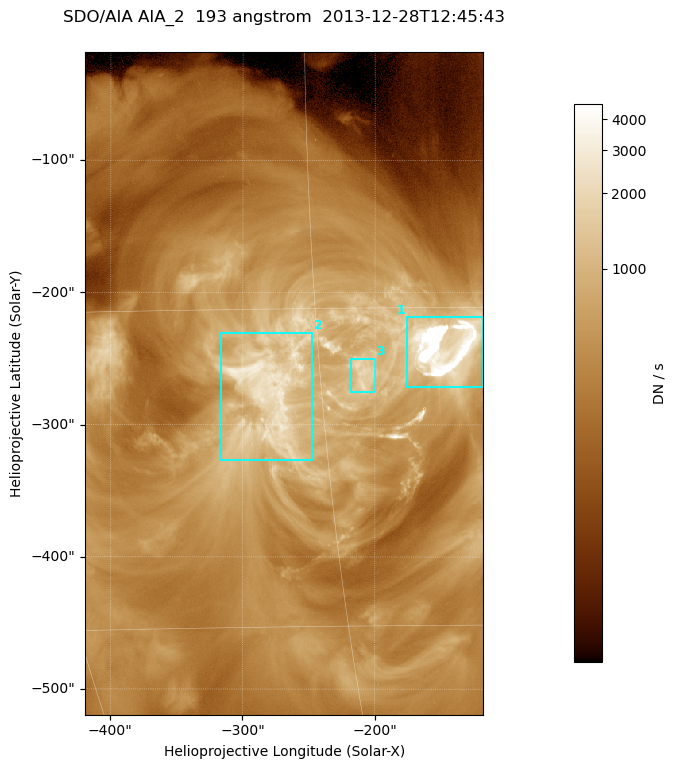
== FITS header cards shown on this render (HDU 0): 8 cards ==
TELESCOP= 'SDO/AIA '
INSTRUME= 'AIA_2   '
WAVELNTH=                  193
WAVEUNIT= 'angstrom'
DATE-OBS= '2013-12-28T12:45:43.95'
CTYPE1  = 'HPLN-TAN'
CTYPE2  = 'HPLT-TAN'
BUNIT   = 'DN / s  '

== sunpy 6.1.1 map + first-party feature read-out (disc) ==
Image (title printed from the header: SDO/AIA AIA_2  193 angstrom  2013-12-28T12:45:43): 501 x 834 px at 0.601 arcsec/px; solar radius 976 arcsec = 1624 px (partial field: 5.0% of the solar disc is inside the frame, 100% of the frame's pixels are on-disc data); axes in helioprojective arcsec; data unit DN / s (BUNIT, on the colour bar)
Orientation: roll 0.0577 deg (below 1 deg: not rotated)
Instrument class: DISC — disc imager (sunpy class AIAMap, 193 A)
Bright regions (active regions / flare kernels): reference = the on-disc median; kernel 5 px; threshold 5 sigma = 1203 DN / s over a disc level ~392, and >= 1.15x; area >= 417 px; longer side >= 6 px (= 3.6 arcsec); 3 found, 3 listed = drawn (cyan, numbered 1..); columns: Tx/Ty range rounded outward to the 2 arcsec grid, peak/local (2 s.f.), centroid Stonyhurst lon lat
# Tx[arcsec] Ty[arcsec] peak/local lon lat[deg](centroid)
1 -176..-118 -272..-218 34 -9 -17
2 -318..-246 -328..-230 8.1 -17 -19
3 -220..-200 -276..-250 5.6 -13 -18